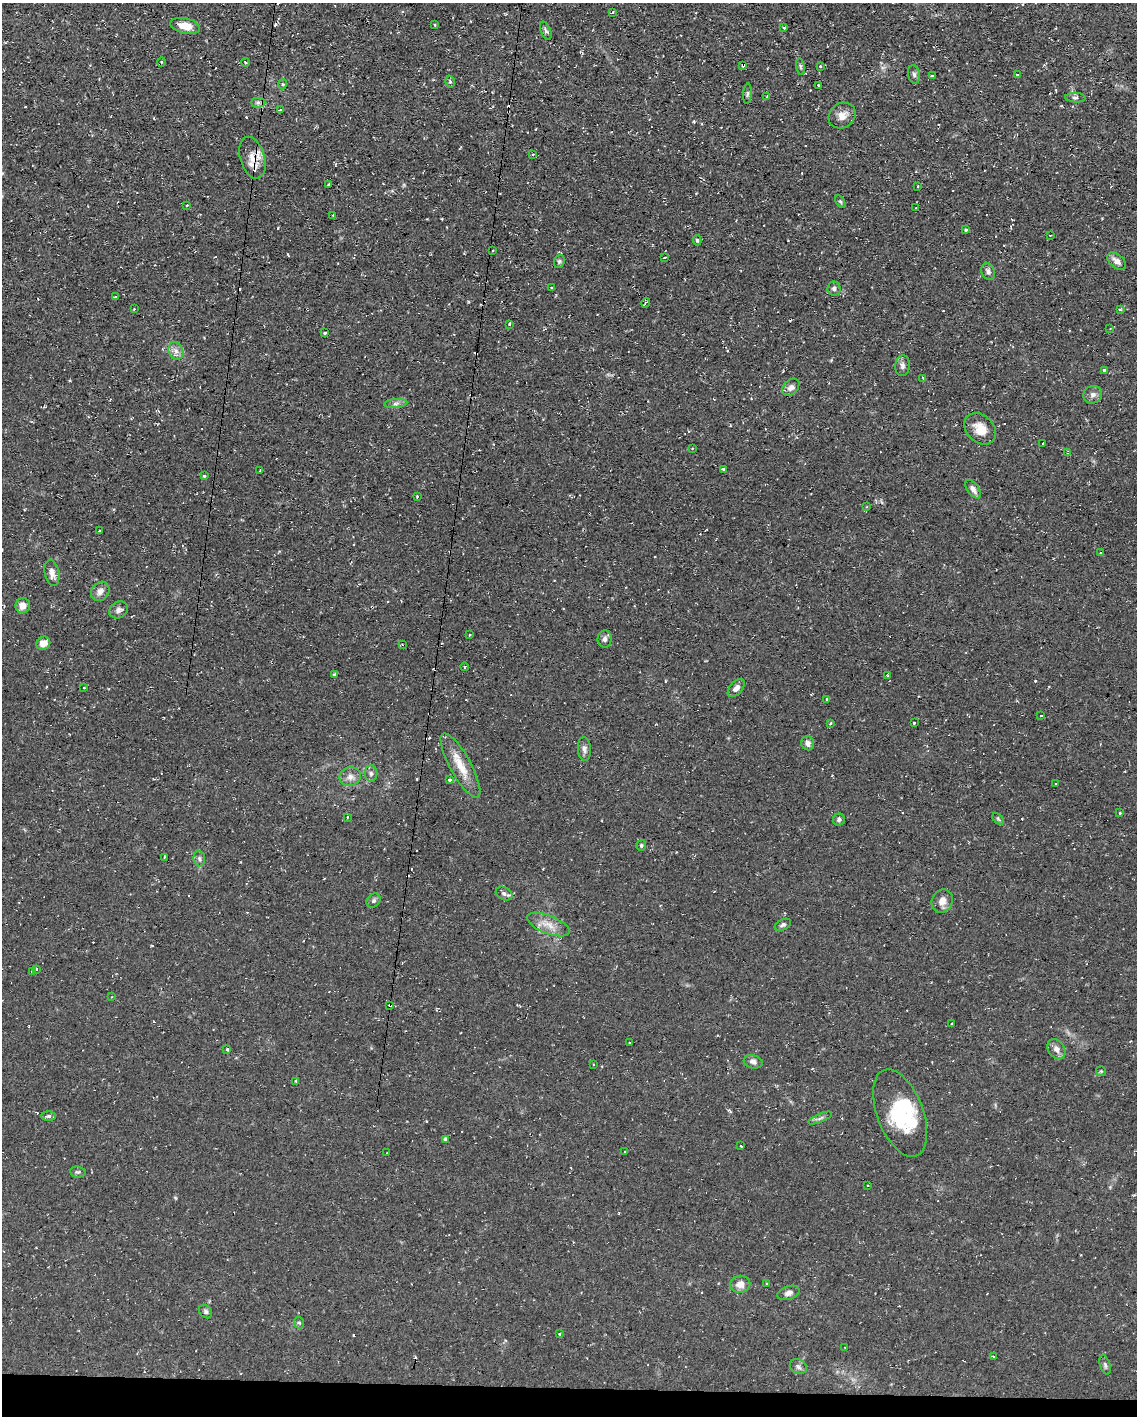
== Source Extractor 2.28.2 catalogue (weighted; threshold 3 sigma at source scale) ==
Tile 11 of 4 x 3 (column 3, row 3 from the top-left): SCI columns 2270-3404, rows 215-1628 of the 4538 x 4561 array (HDU 1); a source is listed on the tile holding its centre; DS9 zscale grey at full resolution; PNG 1139 x 1418 px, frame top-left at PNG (2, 3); each listed source drawn as its Kron ellipse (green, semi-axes under 4 px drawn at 4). Shown black and unused: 2% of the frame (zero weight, under 2 of 3 exposures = <1% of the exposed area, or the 3 px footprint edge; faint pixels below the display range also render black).
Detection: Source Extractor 2.28.2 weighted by HDU 2 'WHT'; one run over the whole footprint, this tile lists its part. Background 0.112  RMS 0.0077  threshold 0.0345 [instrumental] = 3 sigma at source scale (4.5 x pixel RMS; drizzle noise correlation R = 1.50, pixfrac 1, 0.05/0.05 arcsec/px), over >= 5 px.
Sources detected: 157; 1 inside a brighter object's white glare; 22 cosmic-ray / hot-pixel residue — neither listed nor drawn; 1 inside a brighter listed object's ellipse — not listed separately; the other 133 listed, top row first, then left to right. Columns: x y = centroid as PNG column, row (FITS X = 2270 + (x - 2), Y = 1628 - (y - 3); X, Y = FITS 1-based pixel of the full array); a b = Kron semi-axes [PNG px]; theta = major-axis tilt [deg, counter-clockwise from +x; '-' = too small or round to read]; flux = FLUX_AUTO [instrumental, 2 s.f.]
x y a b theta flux
613 12 3 2 - 0.58
435 25 3 2 - 0.71
185 26 15 7 -12 10
784 28 4 4 - 0.98
546 31 10 5 -67 1.7
161 62 5 3 - 0.68
245 62 4 3 - 0.83
743 65 4 3 - 5.6
820 66 3 3 - 0.72
800 67 8 4 -80 1.3
914 74 9 6 -78 2.3
1018 75 3 3 - 1.1
933 76 4 3 - 2
450 82 6 4 -76 1.6
282 84 5 3 - 0.88
818 85 3 2 - 0.78
747 94 10 4 85 1.6
767 96 3 3 - 0.7
1075 98 10 4 -3 2
258 102 7 5 0 1.9
280 110 4 2 - 0.54
842 116 14 12 38 6.5
533 154 3 3 - 0.82
252 158 21 12 -73 10
329 184 3 3 - 1.1
918 186 3 2 - 0.63
840 201 7 4 -58 1.1
187 205 3 2 - 0.54
916 208 2 2 - 0.5
333 215 3 3 - 1.3
966 230 3 3 - 3
1050 235 3 2 - 0.5
697 240 5 4 - 1.1
493 251 3 2 - 1.1
665 257 3 2 - 1.6
559 261 7 5 68 1.4
1117 261 11 6 -42 4
988 271 9 6 -69 2.4
551 287 3 2 - 0.7
834 289 7 6 - 2
116 297 3 3 - 1.5
645 303 5 3 - 0.77
134 309 2 2 - 0.56
1120 309 4 2 - 0.54
509 324 3 2 - 1.1
1110 328 2 2 - 0.43
325 333 3 3 - 1.3
176 351 9 7 -63 3.8
902 366 10 7 84 3
1105 370 3 3 - 6.5
923 378 4 3 - 0.99
791 387 10 7 46 3.5
1093 395 9 8 - 3.5
396 403 11 4 5 2.4
980 429 18 13 -44 11
1043 444 3 2 - 0.94
692 449 3 2 - 0.89
1068 453 4 3 - 0.92
723 469 3 3 - 6.7
260 471 3 2 - 0.59
204 476 4 3 - 0.81
973 489 10 5 -54 3.5
417 496 3 2 - 0.9
867 507 3 3 - 0.73
99 531 4 3 - 2.1
1101 553 4 3 - 0.73
52 573 13 7 -79 4.1
100 591 10 8 53 4
23 605 7 7 - 5.8
118 610 10 8 33 3
469 635 3 2 - 1.1
605 639 8 7 - 2.8
43 643 7 6 - 7
402 645 3 2 - 0.63
464 667 4 3 - 0.65
334 674 3 3 - 3.4
888 676 3 3 - 1.1
84 688 3 2 - 0.65
736 688 11 6 49 3.8
827 699 4 3 - 1.4
1041 716 3 3 - 1.1
914 723 3 3 - 1.9
830 724 4 2 - 0.67
808 743 7 6 - 3.5
584 749 12 6 -86 2.7
460 766 36 10 -61 15
371 773 8 6 90 2.3
350 777 11 9 17 4.4
450 780 3 3 - 2.5
1055 784 3 2 - 0.55
1120 813 3 2 - 0.75
347 817 4 3 - 0.91
998 819 7 4 -46 1
839 820 6 5 - 2
641 845 6 4 72 1.1
164 857 3 2 - 0.8
199 859 8 6 -85 2
504 894 9 6 -27 2.4
374 901 8 6 45 1.9
942 901 12 10 64 5.4
548 925 23 9 -21 9.2
783 925 9 5 26 1.7
36 969 3 3 - 1.3
32 971 3 3 - 1.6
111 997 3 2 - 0.53
390 1005 3 3 - 2.4
952 1023 3 2 - 0.62
630 1042 3 2 - 0.53
227 1049 3 3 - 2.5
1056 1049 11 8 -57 4.5
753 1062 10 6 -14 3.1
593 1064 2 2 - 0.62
1101 1071 5 5 - 0.78
296 1081 3 3 - 0.95
900 1113 46 23 -69 46
48 1116 7 5 0 1.6
820 1118 13 4 23 1.9
445 1139 3 3 - 7.2
741 1146 3 2 - 1.2
625 1152 3 2 - 1.1
387 1153 3 2 - 0.73
78 1172 8 5 -7 1.5
868 1186 3 2 - 0.71
766 1283 3 2 - 0.55
740 1284 10 8 11 5.8
788 1293 11 6 19 3.1
206 1312 7 5 -47 1.6
299 1323 6 5 - 1.2
560 1334 3 3 - 0.78
845 1347 3 2 - 0.55
994 1357 3 2 - 1.1
1105 1365 10 5 -72 1.6
798 1367 9 7 -33 2.6
Overlapping masked pixels (flux is a lower limit): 3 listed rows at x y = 743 65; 252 158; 390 1005